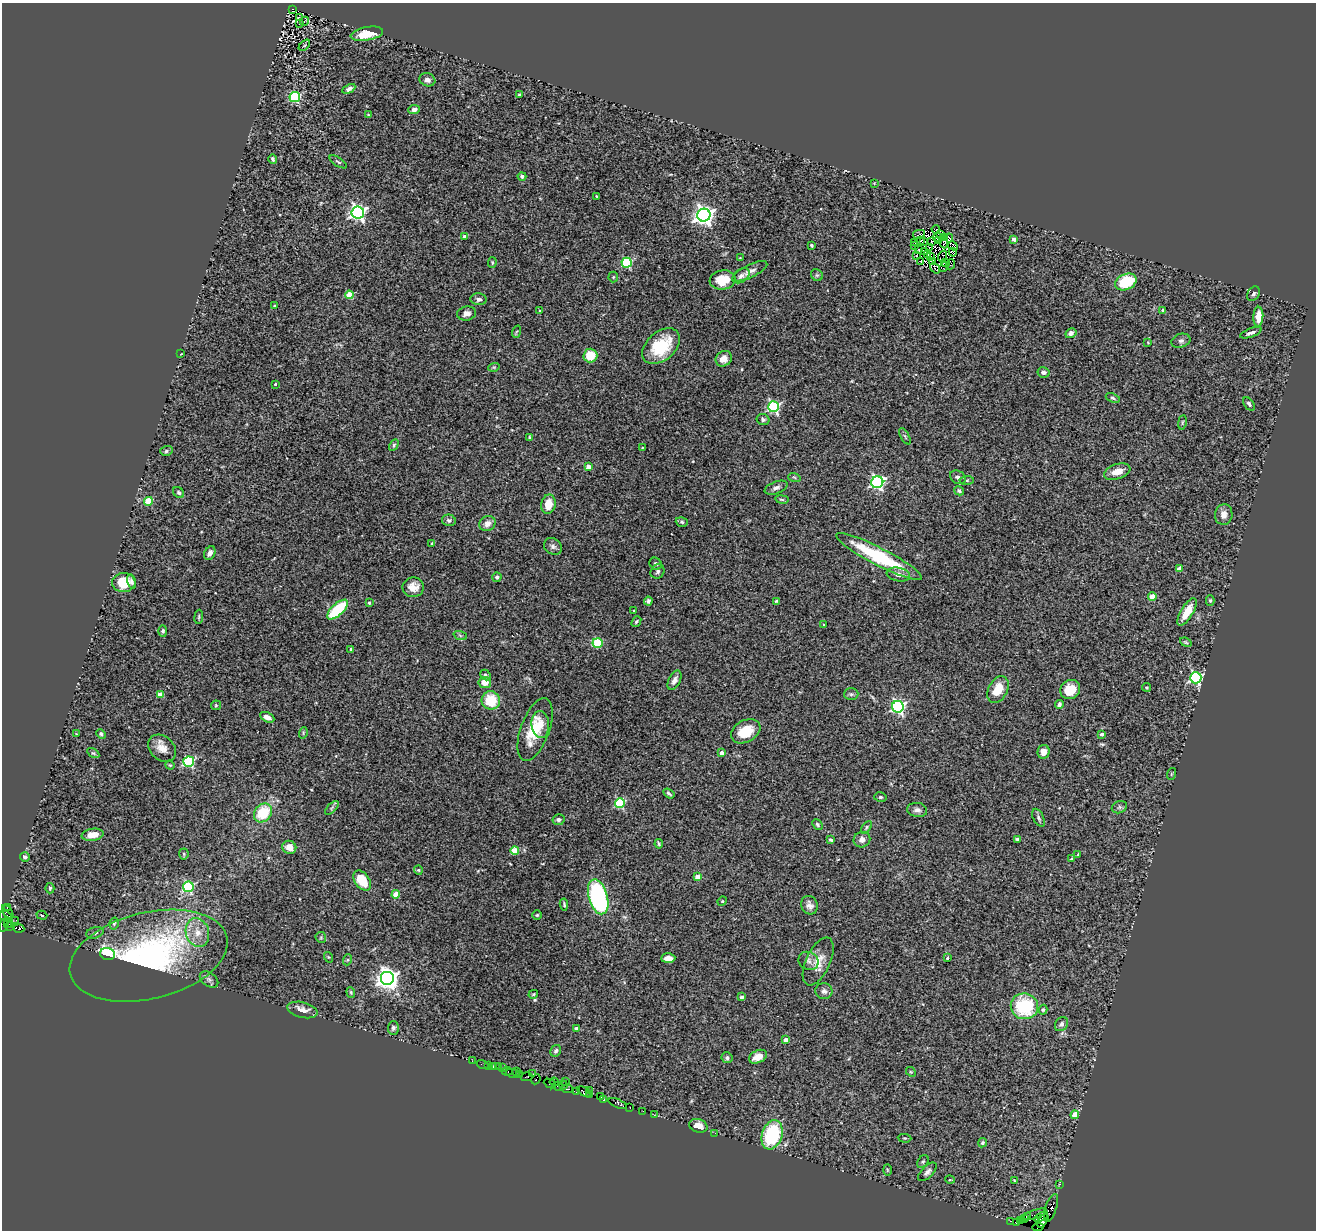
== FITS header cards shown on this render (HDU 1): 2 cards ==
NAXIS1  =                 1314
NAXIS2  =                 1228

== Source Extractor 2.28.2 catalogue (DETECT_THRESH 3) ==
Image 1314 x 1228 px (HDU 1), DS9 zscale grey, 1 PNG px = 1 image px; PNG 1318 x 1232 px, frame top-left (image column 1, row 1228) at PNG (2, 3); each listed source drawn as its Kron ellipse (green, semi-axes under 4 px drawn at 4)
Background 1.01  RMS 0.059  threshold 0.177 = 3 sigma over >= 5 px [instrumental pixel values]
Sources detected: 289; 6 with non-positive FLUX_AUTO (blend fragments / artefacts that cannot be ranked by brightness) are neither listed nor drawn; the other 283 listed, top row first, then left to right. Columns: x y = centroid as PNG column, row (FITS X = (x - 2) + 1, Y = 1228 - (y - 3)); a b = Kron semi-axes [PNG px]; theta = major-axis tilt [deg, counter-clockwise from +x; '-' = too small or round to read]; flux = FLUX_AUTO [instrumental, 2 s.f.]
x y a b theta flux
292 9 3 2 - 19
299 18 3 2 - 3.5
305 21 4 2 - 3.8
300 24 3 2 - 3.3
367 34 16 6 10 79
304 45 7 4 44 5.1
427 80 8 6 -17 15
349 89 7 4 28 15
519 95 3 3 - 3.9
295 97 5 5 - 390
414 110 6 4 8 15
368 115 3 3 - 3.1
273 159 5 4 - 7.2
338 162 10 3 -32 6.3
522 176 4 4 - 13
874 183 4 3 - 2.7
597 196 3 2 - 3.4
358 212 6 6 - 1200
704 215 6 6 - 2300
936 229 4 2 - 6.7
919 234 6 2 11 6.1
940 234 3 2 - 3.8
464 236 4 3 - 6.9
937 237 4 2 - 5.6
945 238 3 2 - 2.8
949 238 4 3 - 5
1014 239 4 3 - 22
921 241 2 2 - 3.1
932 241 3 2 - 3.8
939 241 2 2 - 0.83
915 242 2 2 - 5.4
924 242 4 2 - 0.57
944 242 6 2 -70 2
811 245 3 3 - 6.6
914 246 3 2 - 220
953 246 5 3 - 1
930 247 2 2 - 2.4
918 249 2 2 - 2.4
925 251 4 2 - 6
953 252 4 3 - 0.16
927 254 3 2 - 1.4
916 255 2 2 - 2.7
930 256 3 2 - 0.69
942 256 6 2 69 1.4
740 258 3 3 - 3.1
920 261 2 2 - 4.2
932 261 4 2 - 5.9
492 262 5 4 - 4.6
627 263 5 5 - 310
945 263 3 2 - 6.7
950 264 5 2 - 3.3
944 267 5 2 - 7.4
935 268 6 2 -52 0.7
750 271 19 6 26 24
817 275 6 5 - 6.8
741 276 9 6 34 13
613 277 5 5 - 4.9
723 280 13 9 8 86
1126 282 11 8 24 160
1253 294 8 5 58 9.4
349 295 4 4 - 95
478 299 8 6 -5 12
275 306 4 3 - 3.8
1163 310 3 3 - 13
540 311 4 3 - 4
467 313 9 7 10 20
1258 317 10 5 87 54
516 332 6 4 70 4.8
1071 333 6 5 - 15
1251 333 11 4 20 12
1181 341 9 7 17 12
1148 343 4 2 - 2.7
661 346 21 14 41 170
181 354 3 2 - 2.6
590 355 7 7 - 80
724 359 8 7 - 32
494 367 6 3 17 4.7
1043 372 6 5 - 15
275 384 3 3 - 5.4
1113 398 7 4 -22 6.9
1249 404 7 4 -51 9.4
773 407 5 5 - 590
763 420 6 5 - 7.6
1182 422 7 3 81 4.4
905 436 9 3 -61 6.2
530 437 4 3 - 4.9
394 445 6 4 61 5.6
642 448 3 2 - 2.4
166 451 6 5 - 8.4
588 467 4 4 - 36
1117 472 13 7 19 48
794 477 6 4 -19 5.1
958 477 8 6 -32 16
967 480 7 4 5 6.5
877 482 6 6 - 780
776 488 12 6 21 16
959 491 5 4 - 8.8
179 493 6 5 - 7.1
782 499 7 3 -9 5
148 501 4 4 - 120
548 504 10 7 79 62
1224 515 10 8 84 29
449 520 7 5 -14 11
682 522 6 4 -17 6.6
487 524 8 7 - 27
432 544 4 3 - 4.2
553 546 9 7 -33 13
210 553 7 5 62 17
879 557 48 9 -27 310
656 564 6 5 - 9
1179 569 4 4 - 32
657 571 7 6 - 10
898 575 12 6 -9 24
497 577 4 4 - 8.9
131 582 7 3 -78 9.6
124 583 11 9 1 71
413 587 10 10 - 42
1152 597 4 4 - 68
648 601 4 4 - 9.1
776 601 3 2 - 4.1
1210 601 5 4 - 4.9
369 603 4 3 - 6.2
338 610 13 6 43 220
634 611 3 2 - 4.3
1187 612 15 6 59 64
199 617 7 3 82 5
636 622 6 4 50 6.2
824 625 4 2 - 2.6
163 631 5 4 - 8.1
460 635 7 4 -20 6.1
1186 642 6 4 -22 5
598 643 5 4 - 170
351 649 3 3 - 8.7
485 675 6 4 -46 7
1196 678 5 5 - 630
674 680 10 5 63 18
485 682 6 5 - 37
1147 687 4 3 - 4.2
998 690 14 9 62 77
1070 690 10 9 - 74
851 694 7 6 - 9.1
161 695 4 4 - 61
491 700 9 9 - 110
1059 704 4 3 - 10
216 705 5 5 - 4.9
898 707 6 6 - 800
267 717 7 4 -27 20
540 725 13 9 -86 41
535 730 33 14 70 150
746 731 16 11 29 98
303 733 6 3 73 4.5
76 734 3 3 - 2.7
101 734 5 4 - 7.8
1101 734 4 3 - 11
162 748 15 12 -41 40
1043 752 7 6 - 27
93 753 6 4 -34 5.4
721 753 4 3 - 22
189 762 5 5 - 430
170 765 5 4 - 4.5
1171 774 6 3 71 4.1
669 793 6 3 -33 7.3
880 797 6 5 - 7.3
620 803 5 5 - 260
1119 807 8 6 21 8.9
332 808 9 3 46 6.6
917 810 10 7 -8 16
263 813 10 8 49 150
1038 818 10 5 -64 9.1
558 820 6 5 - 10
817 824 6 4 -48 7
866 827 7 4 51 5.8
93 835 11 6 9 46
1017 839 3 3 - 8.6
831 840 4 3 - 5.7
862 840 8 7 - 22
659 844 5 3 - 5.4
289 847 7 6 - 35
515 850 4 4 - 86
184 854 5 5 - 5.4
1078 855 3 3 - 4.8
25 857 5 4 - 11
1071 859 4 3 - 3.9
418 870 4 4 - 4.7
697 877 4 4 - 44
362 881 11 7 -54 96
188 887 5 5 - 370
50 888 5 4 - 6.7
396 894 4 4 - 67
598 897 18 9 -74 620
722 901 5 4 - 4.2
564 904 6 4 -82 5.6
809 905 9 8 - 19
7 907 3 2 - 32
8 912 8 4 -56 150
42 915 5 4 - 5.9
537 915 5 5 - 5.4
6 917 7 5 -32 24
16 920 2 2 - 13
114 923 6 4 75 6.3
8 924 4 3 - 23
4 925 7 2 66 34
9 927 3 3 - 22
19 928 5 3 - 190
197 932 14 11 -72 53
95 933 9 5 17 11
321 937 5 5 - 6.7
108 954 7 6 - 340
149 956 80 43 14 960
328 957 5 3 - 3.4
668 958 7 4 3 33
947 958 3 3 - 5.5
347 960 5 3 - 4.3
808 961 10 8 -30 18
818 961 26 12 65 63
387 978 7 7 - 2700
209 979 10 7 -37 13
824 991 8 8 - 16
351 992 5 4 - 4.8
533 994 5 3 - 3.7
741 997 3 3 - 11
1024 1006 13 13 - 260
302 1010 15 7 -13 39
1043 1010 5 4 - 6
1061 1024 7 6 - 14
393 1028 7 5 88 9.5
576 1028 4 3 - 13
785 1040 4 4 - 26
556 1051 6 5 - 8.7
758 1057 9 6 26 37
727 1058 5 5 - 9.8
472 1061 2 2 - 2.4
483 1065 6 2 -19 11
489 1066 3 2 - 4.7
498 1066 3 2 - 8.6
493 1067 4 3 - 41
503 1068 3 2 - 12
507 1071 5 3 - 45
517 1071 2 2 - 22
911 1072 5 4 - 4.4
513 1073 7 3 -11 44
533 1074 2 2 - 20
519 1075 3 2 - 33
527 1077 6 3 12 67
536 1079 5 3 - 42
554 1082 4 3 - 140
565 1082 3 2 - 74
550 1084 6 3 -25 170
563 1085 4 3 - 34
558 1086 5 3 - 85
567 1089 6 2 -5 150
589 1090 3 2 - 41
576 1092 4 3 - 81
584 1092 7 4 -30 210
590 1095 3 2 - 18
601 1097 2 2 - 4.3
604 1100 3 3 - 35
618 1103 9 3 -23 63
630 1108 3 2 - 35
643 1111 2 2 - 28
654 1115 2 2 - 17
1075 1115 4 4 - 77
698 1126 9 6 -18 33
715 1133 3 2 - 8.8
772 1135 15 10 72 300
905 1138 7 3 -5 3.8
982 1143 5 4 - 7.5
923 1161 7 5 48 6.9
887 1170 6 4 -88 4.5
927 1172 12 6 45 16
950 1180 5 3 - 3.1
1014 1180 4 3 - 3.2
1059 1184 3 3 - 7.6
1051 1208 14 5 70 260
1034 1214 13 3 18 140
1028 1217 3 2 - 12
1041 1217 7 4 30 340
1025 1219 2 2 - 17
1010 1221 3 2 - 18
1021 1221 2 2 - 43
1043 1221 8 3 57 3800
1016 1223 3 3 - 140
1038 1227 6 3 6 230
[6 non-positive-flux detections neither listed nor drawn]